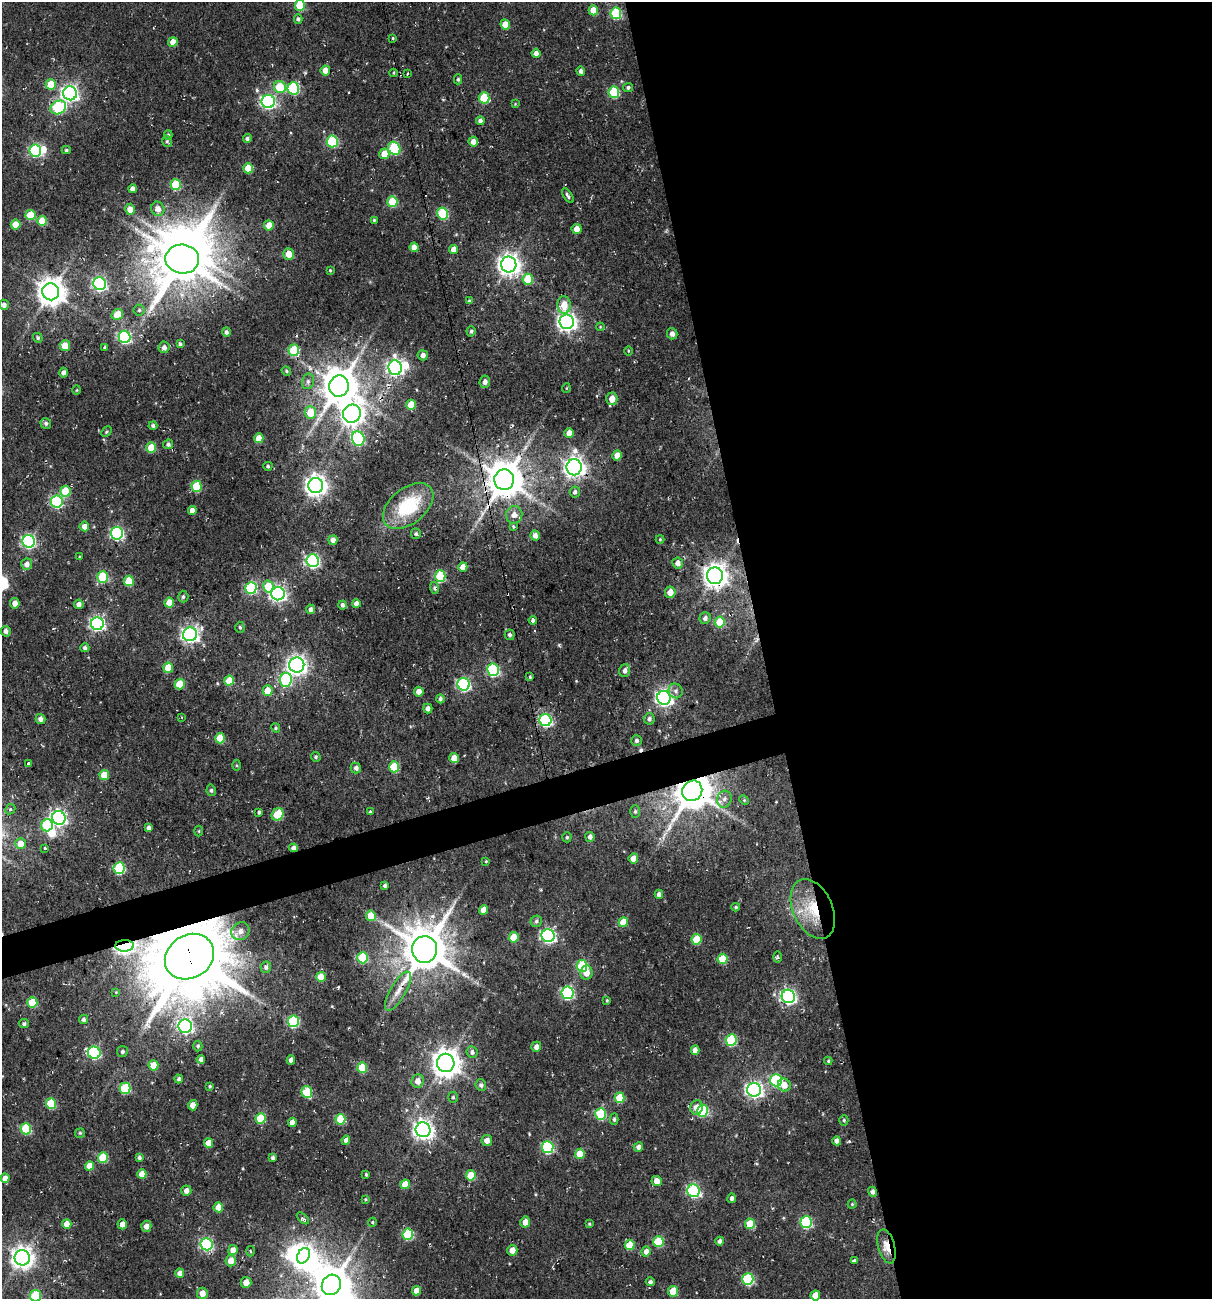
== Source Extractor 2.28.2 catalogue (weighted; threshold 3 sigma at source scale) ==
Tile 8 of 4 x 4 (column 4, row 2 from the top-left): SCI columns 4289-5498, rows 2667-3963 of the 5595 x 6465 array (HDU 1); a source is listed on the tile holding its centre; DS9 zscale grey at full resolution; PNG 1214 x 1301 px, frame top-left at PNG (2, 2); each listed source drawn as its Kron ellipse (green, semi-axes under 4 px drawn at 4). Shown black and unused: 39% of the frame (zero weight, under 2 of 3 exposures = <1% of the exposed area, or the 3 px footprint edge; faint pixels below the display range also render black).
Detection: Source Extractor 2.28.2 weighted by HDU 2 'WHT'; one run over the whole footprint, this tile lists its part. Background 0.0392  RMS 0.0067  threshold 0.0302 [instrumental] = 3 sigma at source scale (4.5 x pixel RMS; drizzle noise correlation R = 1.50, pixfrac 1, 0.0396/0.0396 arcsec/px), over >= 5 px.
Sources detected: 337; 8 inside a brighter object's white glare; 6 cosmic-ray / hot-pixel residue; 1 long thin detection or spike segment (spike, bleed or trail) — neither listed nor drawn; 1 inside a brighter listed object's ellipse — not listed separately; the other 321 listed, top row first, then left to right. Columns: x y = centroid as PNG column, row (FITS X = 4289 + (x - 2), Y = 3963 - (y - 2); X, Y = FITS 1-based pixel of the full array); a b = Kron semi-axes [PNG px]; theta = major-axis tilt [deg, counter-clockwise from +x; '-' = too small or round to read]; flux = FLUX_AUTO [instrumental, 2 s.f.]
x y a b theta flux
300 5 5 5 - 30
593 10 5 4 - 11
616 13 6 5 - 50
298 19 5 4 - 1.4
505 24 5 4 - 9.6
393 38 4 3 - 0.7
173 42 5 4 - 8
536 53 4 4 - 3
325 70 5 4 - 7.6
581 71 4 4 - 2
394 73 4 3 - 0.61
408 73 4 2 - 0.53
458 79 5 4 - 1.2
51 84 5 5 - 15
280 87 6 6 - 21
628 87 5 4 - 1.4
293 88 6 6 - 55
614 92 6 5 - 43
70 93 7 7 - 250
484 98 5 5 - 29
268 102 6 6 - 140
515 104 4 4 - 0.55
58 107 8 6 27 59
480 121 4 4 - 2.2
168 135 5 4 - 1.1
247 138 4 4 - 1.6
167 141 6 4 -74 1
332 141 6 5 - 52
473 141 5 4 - 5
394 148 7 6 - 51
66 150 4 3 - 1.1
35 151 6 5 - 90
384 154 5 5 - 12
248 168 5 5 - 16
176 185 5 5 - 31
132 189 4 4 - 3.5
568 196 8 4 -57 1.7
392 202 5 5 - 23
130 209 5 5 - 5.7
158 209 7 6 - 4.8
442 213 6 5 - 44
30 215 5 5 - 22
374 220 4 4 - 0.87
42 221 5 4 - 15
16 225 5 5 - 12
269 225 5 5 - 9.5
577 229 5 5 - 7.3
414 247 5 4 - 7.5
454 249 4 4 - 5.4
289 254 6 5 - 9.3
182 259 17 14 -5 2800
509 264 8 7 - 500
330 270 4 3 - 0.8
528 279 6 5 - 22
100 284 6 6 - 130
51 292 8 8 - 930
469 301 4 4 - 1.2
4 305 5 5 - 2.9
564 305 9 6 -88 12
139 310 5 5 - 1.3
117 314 6 5 - 15
567 322 7 7 - 340
600 327 4 3 - 0.57
471 331 5 4 - 1.3
226 332 5 4 - 1.6
672 334 6 5 - 3.1
125 337 6 6 - 100
38 338 5 4 - 1.2
180 344 4 3 - 1.5
65 346 5 5 - 9.6
105 347 3 3 - 0.98
164 347 6 5 - 2.3
294 350 5 5 - 31
628 351 4 3 - 0.59
423 355 5 5 - 3.1
395 368 7 6 - 210
286 371 5 4 - 0.87
64 373 5 4 - 2.7
308 381 8 6 77 2.2
485 382 6 5 - 2.4
339 386 11 10 - 1900
566 388 5 3 - 0.52
77 390 5 3 - 0.6
612 399 6 5 - 8.4
411 405 5 4 - 14
310 412 6 6 - 16
352 414 9 8 - 530
46 423 5 5 - 1.5
153 426 4 4 - 1.7
106 432 6 4 47 1.1
569 433 5 4 - 5.8
259 438 5 4 - 9.4
358 439 7 6 - 76
168 444 5 5 - 1.7
151 448 5 5 - 20
617 455 5 4 - 7.4
268 466 4 4 - 1.1
574 467 8 7 - 440
504 480 10 10 - 2100
196 486 5 5 - 27
316 486 7 7 - 470
66 491 5 5 - 25
575 492 5 5 - 2.1
57 501 6 6 - 88
408 506 29 17 39 42
192 511 4 4 - 5.4
514 515 9 8 - 5.1
84 526 5 4 - 4.9
513 527 4 4 - 1.4
117 533 6 6 - 110
416 534 5 5 - 1.2
535 535 5 4 - 3.7
660 539 4 4 - 0.69
333 540 5 4 - 4.1
29 541 6 6 - 130
80 557 3 3 - 0.69
313 561 6 6 - 120
678 563 6 5 - 4.4
27 564 5 5 - 4
463 567 5 4 - 5.7
440 576 6 5 - 44
715 576 8 8 - 650
103 577 5 5 - 42
129 581 5 5 - 21
268 587 6 5 - 19
251 588 6 5 - 80
434 588 6 4 -74 1.3
670 592 6 5 - 7.2
278 594 6 6 - 200
183 597 6 5 - 1.4
169 602 5 4 - 10
15 603 5 4 - 5.7
356 603 4 4 - 4.2
79 604 5 4 - 3.7
342 605 4 3 - 1.8
311 609 5 4 - 2.5
705 618 6 5 - 2.5
533 620 4 3 - 8.8
720 622 5 5 - 21
97 624 6 6 - 170
240 627 5 4 - 1.1
6 631 5 4 - 2.4
190 634 7 6 - 250
510 635 5 5 - 1.7
85 648 4 4 - 2
297 665 7 7 - 320
168 668 5 4 - 15
493 670 6 6 - 88
625 670 6 5 - 2.6
530 677 3 3 - 0.86
286 680 7 6 - 61
229 681 5 4 - 12
180 684 5 5 - 18
464 684 6 6 - 120
268 691 5 5 - 12
676 691 7 7 - 2.5
419 692 5 4 - 5.4
664 698 7 6 - 260
440 699 4 4 - 1.9
428 708 5 4 - 3.2
181 717 4 3 - 0.63
40 719 5 5 - 2.4
649 719 5 5 - 2.2
545 720 6 6 - 100
276 728 5 4 - 1.1
220 738 5 5 - 19
636 740 5 5 - 1.7
316 757 5 4 - 1.3
454 758 5 4 - 9.5
28 764 3 3 - 3.3
237 765 5 3 - 0.75
394 767 5 5 - 29
356 768 5 5 - 2.3
104 775 5 5 - 16
211 790 6 4 -77 1.2
692 791 10 9 - 2300
724 799 8 7 - 3.2
744 800 5 4 - 0.75
10 809 5 5 - 1.2
635 811 6 5 - 1.3
259 812 4 3 - 1.3
370 812 3 3 - 0.73
278 814 6 5 - 23
59 818 7 6 - 210
47 825 6 5 - 45
149 828 4 4 - 2.3
199 831 5 3 - 0.66
567 837 5 4 - 1.1
590 837 5 4 - 2.8
20 844 5 5 - 8.7
45 848 3 3 - 2
294 848 4 4 - 3.3
633 858 5 4 - 6.5
486 861 4 3 - 0.64
119 868 6 5 - 59
385 886 3 3 - 1.4
659 894 4 4 - 2.2
736 907 4 3 - 1
813 909 31 19 -65 30
484 910 5 4 - 9.7
371 916 5 5 - 13
536 921 6 5 - 1.6
623 922 5 4 - 14
240 931 9 8 - 5.2
548 936 6 6 - 160
514 937 5 5 - 16
697 939 5 5 - 22
124 946 9 5 3 320
425 949 13 12 - 2800
189 957 26 21 33 5700
777 957 6 3 -90 0.86
363 958 5 5 - 38
722 959 5 5 - 20
582 966 6 5 - 42
266 967 5 5 - 1.8
586 973 7 6 - 7.1
321 977 5 4 - 11
398 991 22 8 60 7.6
116 992 4 4 - 0.56
567 993 6 6 - 95
788 996 7 6 - 190
607 1000 4 3 - 0.77
32 1002 5 5 - 26
83 1019 5 4 - 2.1
293 1021 6 5 - 54
24 1024 5 4 - 1.4
185 1026 7 6 - 160
731 1040 6 5 - 50
198 1046 5 4 - 1.2
536 1047 5 5 - 3.2
695 1050 4 4 - 3.8
122 1052 5 5 - 1.6
472 1052 6 5 - 2.4
94 1053 6 6 - 86
201 1059 4 4 - 3
291 1060 4 4 - 2.7
828 1061 4 4 - 0.84
446 1063 9 8 - 860
153 1065 5 5 - 10
362 1067 5 5 - 24
179 1079 4 3 - 1.7
776 1080 6 6 - 73
418 1081 7 6 - 5.7
481 1085 6 5 - 2
784 1085 6 6 - 6.6
210 1086 4 3 - 0.92
125 1088 5 5 - 41
754 1090 7 7 - 230
307 1092 6 5 - 33
453 1097 5 4 - 1
620 1098 5 5 - 21
51 1103 5 5 - 33
193 1105 5 4 - 5.4
697 1107 7 6 - 6.5
702 1111 6 5 - 55
601 1114 6 5 - 47
260 1118 5 5 - 27
340 1119 5 5 - 22
614 1119 6 4 -88 1.1
844 1120 5 4 - 1
292 1122 5 4 - 5
26 1129 5 5 - 42
423 1130 7 7 - 370
80 1133 5 5 - 0.9
346 1140 4 4 - 2.6
487 1140 5 5 - 4
837 1141 4 4 - 3
208 1143 5 4 - 9.7
548 1147 6 5 - 74
638 1147 4 4 - 3
580 1154 5 5 - 14
103 1158 5 5 - 35
139 1158 4 3 - 1.7
273 1158 4 3 - 1.9
90 1166 5 4 - 8.3
142 1174 5 4 - 7.6
366 1174 3 2 - 0.79
471 1175 5 5 - 18
5 1178 5 4 - 6.3
657 1181 5 5 - 5.4
405 1184 5 4 - 11
186 1191 5 5 - 3.7
694 1191 6 6 - 93
872 1192 5 4 - 2.8
732 1198 5 4 - 1.9
365 1199 4 3 - 0.64
852 1204 4 4 - 0.82
218 1207 5 5 - 12
303 1218 7 3 -43 1.2
372 1222 4 4 - 0.85
525 1222 5 5 - 5.6
806 1222 6 5 - 71
67 1224 5 4 - 7
122 1224 5 4 - 4.5
589 1224 4 3 - 0.79
750 1224 5 5 - 18
146 1226 5 5 - 4
408 1234 5 5 - 46
720 1241 4 4 - 2.3
658 1242 5 5 - 35
207 1244 6 6 - 110
630 1245 5 5 - 20
886 1246 17 8 -75 9
233 1250 5 4 - 6
512 1250 5 5 - 6.4
250 1251 5 3 - 0.81
646 1251 5 4 - 4.4
303 1256 8 6 62 400
22 1258 7 7 - 530
231 1261 6 5 - 8
854 1261 3 3 - 7.4
180 1273 4 4 - 4.8
748 1279 6 5 - 61
246 1282 5 5 - 5.7
650 1282 4 4 - 1.6
331 1285 10 9 - 1700
416 1291 4 4 - 6.1
673 1291 5 5 - 17
202 1293 5 5 - 5.8
815 1295 5 4 - 9.6
35 1296 6 5 - 42
Overlapping masked pixels (flux is a lower limit): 7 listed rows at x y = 504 480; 692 791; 294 848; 813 909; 124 946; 189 957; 886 1246
Isophote crosses this tile's border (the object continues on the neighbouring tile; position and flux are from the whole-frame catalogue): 4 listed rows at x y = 300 5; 331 1285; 815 1295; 35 1296